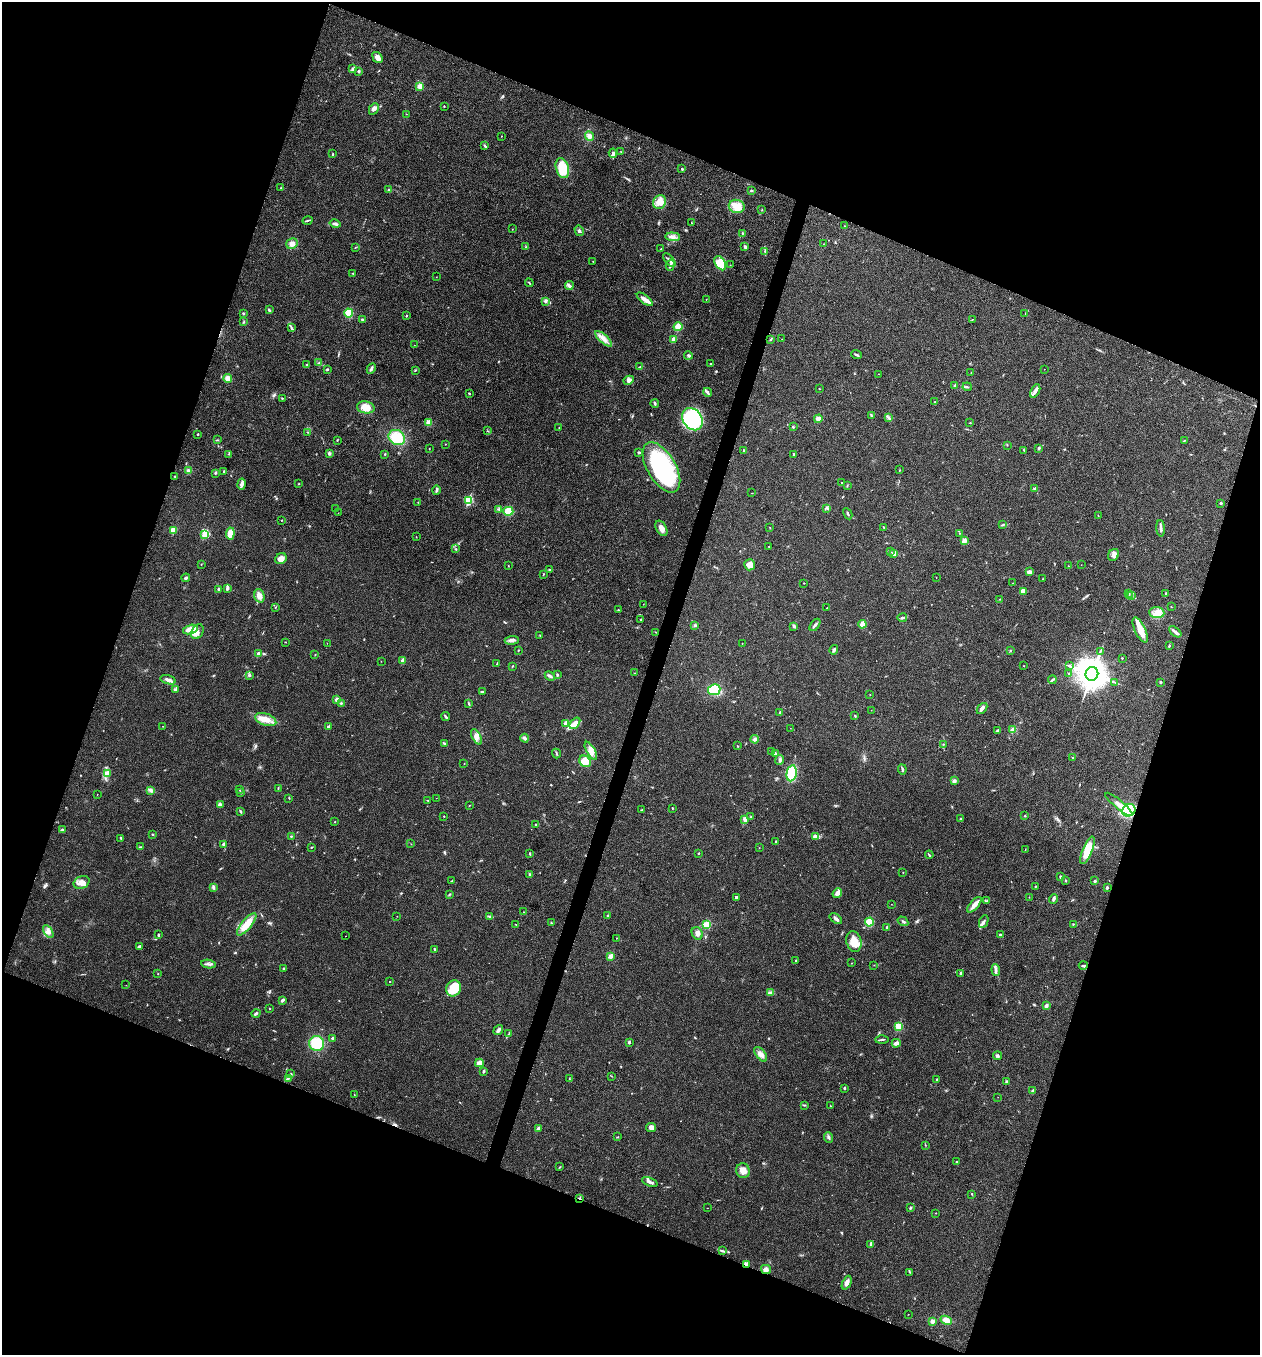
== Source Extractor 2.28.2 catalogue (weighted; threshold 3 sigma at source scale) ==
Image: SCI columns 136-5167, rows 6-5416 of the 5434 x 5419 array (HDU 1 of 3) = the unmasked area's bounding box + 8 px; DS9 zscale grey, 4 x 4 block average (1 PNG px = mean of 4 x 4 image px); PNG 1262 x 1357 px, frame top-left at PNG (2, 2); each listed source drawn as its Kron ellipse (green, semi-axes under 4 px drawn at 4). Shown black and unused: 40% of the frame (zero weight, under 3 of 4 exposures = <1% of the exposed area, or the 3 px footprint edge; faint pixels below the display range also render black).
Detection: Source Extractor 2.28.2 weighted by HDU 2 'WHT'. Background 0.0237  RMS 0.0041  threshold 0.0183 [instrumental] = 3 sigma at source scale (4.5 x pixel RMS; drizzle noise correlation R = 1.50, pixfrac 1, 0.05/0.05 arcsec/px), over >= 5 px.
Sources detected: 423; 1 inside a brighter object's white glare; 1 cosmic-ray / hot-pixel residue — neither listed nor drawn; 2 coinciding with a brighter row at this scale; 15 inside a brighter listed object's ellipse — not listed separately; the other 404 listed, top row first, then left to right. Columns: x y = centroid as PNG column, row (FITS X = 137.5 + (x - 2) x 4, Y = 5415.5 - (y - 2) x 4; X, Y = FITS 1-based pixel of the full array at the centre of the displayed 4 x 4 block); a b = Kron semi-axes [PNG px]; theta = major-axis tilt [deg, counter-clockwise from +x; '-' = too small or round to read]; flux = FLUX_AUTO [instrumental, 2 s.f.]
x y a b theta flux
377 58 6 4 -53 16
353 69 4 3 - 3.6
358 71 3 3 - 2.7
420 86 2 2 - 55
444 106 2 2 - 1.5
374 109 6 4 62 8.8
406 114 2 2 - 0.67
501 136 2 2 - 0.66
590 136 5 4 - 10
485 146 4 2 - 3.1
621 152 2 2 - 0.94
613 153 5 3 - 6.4
333 154 3 2 - 1.9
562 168 10 6 -73 72
682 169 3 2 - 2.3
281 188 2 2 - 0.74
389 190 3 2 - 2.5
751 191 3 2 - 2.8
660 202 7 6 - 18
737 206 8 6 -15 27
762 210 2 2 - 0.83
307 220 5 2 - 2.5
691 223 2 2 - 1.3
335 224 6 3 -14 6.3
845 226 2 2 - 1
512 229 2 2 - 0.82
579 231 5 3 - 4.5
742 234 2 2 - 1.3
673 237 7 3 -4 10
292 244 6 5 - 11
823 244 2 2 - 0.76
355 247 2 2 - 0.69
526 247 2 2 - 1.1
745 247 3 2 - 4.7
661 249 2 2 - 1.9
765 251 4 3 - 4.5
669 260 8 2 -51 6.7
593 261 2 2 - 0.56
720 263 7 5 -59 42
670 265 5 2 - 6
730 265 2 2 - 0.64
353 273 2 2 - 1.4
436 277 2 2 - 0.68
529 283 4 2 - 1.9
569 286 4 3 - 5
645 299 9 4 -37 13
706 299 2 2 - 0.7
545 301 4 3 - 4
269 310 3 2 - 3.8
243 313 2 2 - 3
349 313 4 4 - 29
1025 313 2 2 - 0.66
406 316 2 2 - 3.8
362 320 3 3 - 3
972 320 2 2 - 1
243 322 2 2 - 1.8
678 327 4 4 - 20
291 328 3 2 - 2.8
603 339 10 4 -41 17
674 339 4 3 - 8
771 339 3 2 - 2.3
782 339 2 2 - 0.46
414 345 2 2 - 0.65
688 355 4 3 - 3.8
856 355 5 2 - 3.2
319 363 3 2 - 0.82
711 363 2 2 - 1.3
306 365 2 2 - 1.2
640 367 2 2 - 1.8
371 368 5 2 - 5.8
327 369 2 2 - 3.5
1044 369 2 2 - 0.52
415 370 3 2 - 1.6
971 372 2 2 - 0.75
879 374 2 2 - 0.67
228 378 4 3 - 18
629 380 5 3 - 5.7
955 386 2 2 - 8.5
967 387 4 2 - 2.7
819 389 2 2 - 1.1
1035 391 7 3 61 8.1
708 392 4 2 - 4.5
469 393 2 2 - 3.7
282 398 2 2 - 1.8
935 402 2 2 - 1.7
655 403 4 2 - 3.8
366 407 9 6 -10 28
871 415 3 2 - 2.5
888 417 3 2 - 2.4
692 419 12 9 -54 260
818 419 4 4 - 12
428 423 2 2 - 51
970 423 2 2 - 1.4
793 427 2 2 - 2.2
559 428 2 2 - 0.81
488 431 3 2 - 0.81
308 432 2 2 - 1.2
198 434 2 2 - 2.3
397 437 9 7 -31 62
217 440 3 2 - 1.5
337 440 3 2 - 1.2
1184 440 2 2 - 1.1
445 444 2 2 - 0.81
1007 445 2 2 - 1
429 448 2 2 - 0.93
1039 448 2 2 - 10
1024 450 4 2 - 1.7
743 451 2 2 - 1.4
639 452 3 2 - 2.7
329 453 3 2 - 5.1
229 454 2 2 - 1.4
385 454 2 2 - 1.6
794 454 3 2 - 2.6
661 467 28 14 -59 310
900 470 2 2 - 0.78
188 471 3 3 - 8.3
224 471 2 2 - 1.5
215 473 3 2 - 2.7
175 476 2 2 - 2
842 482 2 2 - 1.1
241 484 5 4 - 7.4
299 484 2 2 - 0.82
847 486 3 2 - 1.9
1035 488 3 2 - 3.4
436 490 5 2 - 5.5
752 493 2 2 - 0.78
468 500 2 2 - 190
418 502 2 2 - 0.86
1221 503 3 2 - 2.7
827 508 2 2 - 1.4
336 509 2 2 - 0.68
499 509 3 2 - 2.2
508 511 5 4 - 32
338 513 2 2 - 0.54
848 514 6 2 -62 2.9
1098 515 2 2 - 0.77
281 520 2 2 - 0.93
1003 525 3 2 - 2
883 527 3 2 - 1.7
661 528 8 5 -61 16
770 528 2 2 - 1
1161 528 8 2 -87 7.4
173 530 4 3 - 24
230 533 6 4 83 22
959 533 2 2 - 0.84
205 534 4 2 - 80
416 537 2 2 - 0.71
964 540 2 2 - 36
769 547 2 2 - 0.71
456 549 2 2 - 1.6
890 552 2 2 - 1
894 554 2 2 - 20
1113 555 6 5 - 12
281 559 6 5 - 17
201 565 2 2 - 0.59
750 565 5 5 - 19
1081 565 2 2 - 0.32
508 566 2 2 - 0.95
1068 566 2 2 - 1
550 569 3 2 - 1.7
1029 572 4 3 - 10
543 574 2 2 - 2
186 578 4 3 - 3.6
936 578 2 2 - 0.52
1043 579 2 2 - 0.81
804 583 2 2 - 1.6
1012 583 2 2 - 0.54
219 589 3 2 - 3.2
227 589 3 2 - 4.6
1023 591 4 3 - 13
1128 594 2 2 - 0.78
1166 594 3 2 - 1.5
259 596 7 5 -76 14
1129 596 2 2 - 0.77
1131 596 3 2 - 1.3
1000 599 2 2 - 0.81
643 604 2 2 - 0.64
1171 607 2 2 - 0.76
275 608 3 2 - 1.1
827 608 2 2 - 1.4
618 610 2 2 - 1.1
1157 613 8 5 -3 17
902 618 5 2 - 3.6
641 619 2 2 - 1.4
862 624 4 2 - 24
695 625 2 2 - 3.5
815 625 7 2 53 5.2
794 626 3 2 - 6.3
190 629 7 4 15 25
1140 630 14 5 -64 32
197 632 8 5 61 15
655 632 2 2 - 0.93
1175 632 7 3 -39 6.3
540 635 2 2 - 1.1
512 640 7 3 5 7.7
285 642 2 2 - 0.68
327 643 2 2 - 0.66
742 643 2 2 - 0.67
1169 646 4 2 - 1.9
518 650 2 2 - 1.7
834 650 5 2 - 4.7
1011 650 2 2 - 1.3
1100 652 2 2 - 1.2
258 654 3 2 - 6.8
315 655 2 2 - 0.82
1122 658 2 2 - 2.5
403 660 2 2 - 27
381 661 2 2 - 0.48
497 664 2 2 - 1
512 666 2 2 - 1.5
1024 666 2 2 - 0.69
1069 666 2 2 - 1.5
634 673 2 2 - 0.66
1069 673 2 2 - 1
1092 674 7 6 - 4100
249 675 3 2 - 4
557 675 3 2 - 2.9
550 676 5 3 - 4.5
168 680 8 3 -15 8.1
1052 680 4 2 - 2.8
1115 682 2 2 - 0.99
1161 682 3 2 - 2.1
175 690 4 3 - 4.6
714 690 6 5 - 60
482 691 4 2 - 1.9
870 694 2 2 - 0.61
336 699 2 2 - 11
341 703 2 2 - 2
469 704 2 2 - 1.5
982 708 6 3 49 7.8
871 710 2 2 - 0.59
780 712 2 2 - 4.5
855 716 2 2 - 1.6
446 717 4 2 - 3.8
266 720 11 6 -19 24
566 723 2 2 - 21
575 723 6 3 52 24
163 726 2 2 - 0.6
328 727 2 2 - 11
790 728 2 2 - 0.49
1013 730 4 3 - 10
997 731 3 2 - 3.7
476 737 8 4 -63 12
525 738 4 3 - 7.1
755 739 4 3 - 5.6
444 743 3 2 - 2.6
943 744 2 2 - 0.96
737 746 2 2 - 1.4
591 751 10 4 -60 15
771 752 2 2 - 0.97
556 753 5 2 - 2.8
775 753 4 3 - 3.8
1073 757 2 2 - 1.3
780 760 5 3 - 4.3
585 761 6 5 - 26
464 764 2 2 - 0.86
902 769 5 2 - 3.9
792 773 8 5 81 75
108 774 2 2 - 1.9
954 781 3 3 - 5.1
278 788 2 2 - 1.7
151 790 4 3 - 5.3
239 790 2 2 - 1.1
241 793 3 2 - 2.2
97 794 2 2 - 0.58
289 798 2 2 - 0.96
436 798 2 2 - 0.45
428 800 2 2 - 0.93
1119 804 17 3 -40 17
221 805 4 4 - 5
469 805 2 2 - 1
672 808 3 2 - 1.3
642 810 2 2 - 1.2
1129 810 7 6 - 87
240 811 3 2 - 2.8
444 816 2 2 - 1.2
1025 816 2 2 - 1.9
751 817 3 2 - 1.5
745 819 3 3 - 6.8
961 819 3 2 - 2.7
335 822 2 2 - 1.2
536 824 3 2 - 2.3
62 830 3 3 - 3.9
152 834 2 2 - 1.8
291 836 2 2 - 2
816 836 3 2 - 3.4
121 839 4 2 - 2.6
775 842 4 2 - 2
223 844 2 2 - 11
411 844 2 2 - 0.6
141 847 4 2 - 1.9
312 847 3 2 - 1.7
759 848 2 2 - 0.55
1025 849 3 2 - 0.96
1087 850 15 5 68 40
699 853 2 2 - 1.2
530 854 3 2 - 2
929 855 4 2 - 2.3
903 872 2 2 - 0.92
530 874 3 2 - 2.1
1060 877 3 2 - 3.2
1065 880 2 2 - 1.2
451 881 2 2 - 1.1
1095 881 3 2 - 3
81 882 8 6 25 16
1036 886 2 2 - 1.3
213 887 4 2 - 3.4
1107 888 3 3 - 2.5
837 893 5 4 - 12
449 895 2 2 - 1.3
736 897 3 2 - 3.4
1029 897 2 2 - 0.82
1053 899 5 3 - 5.1
987 901 4 2 - 2
891 904 2 2 - 0.53
974 905 9 4 48 14
524 912 2 2 - 0.83
608 915 2 2 - 3.8
397 916 2 2 - 0.61
489 916 3 2 - 2.3
836 919 7 2 -36 6.8
903 921 6 2 -33 3.4
869 922 4 4 - 48
984 922 7 2 66 5.1
551 923 2 2 - 1.3
247 924 14 5 50 41
516 924 3 2 - 1.2
707 924 4 3 - 27
1073 924 2 2 - 1.5
887 927 3 2 - 3.2
48 931 7 3 -60 9.1
697 933 6 5 - 9.4
158 935 3 2 - 2.6
1000 935 3 2 - 2.2
346 936 2 2 - 0.63
616 938 2 2 - 0.88
854 942 10 7 -77 30
139 946 4 2 - 3.9
435 949 3 2 - 3.7
610 956 2 2 - 33
795 960 2 2 - 1.6
851 963 2 2 - 0.74
208 964 7 2 -8 6.1
874 965 2 2 - 0.4
1083 965 4 2 - 2.8
283 968 2 2 - 1.9
996 970 6 3 -84 6.2
960 973 3 2 - 3.3
158 974 2 2 - 1.1
390 982 2 2 - 1
126 985 2 2 - 0.61
453 988 8 7 - 53
770 992 4 2 - 2.7
282 1000 3 2 - 5.2
1046 1006 4 3 - 6.1
269 1009 2 2 - 0.76
256 1014 4 2 - 3.7
898 1026 2 2 - 110
498 1030 5 2 - 8.8
508 1034 3 2 - 1.4
332 1038 2 2 - 6
882 1040 6 2 1 3.2
629 1042 2 2 - 11
317 1043 7 7 - 64
896 1043 4 2 - 17
761 1054 8 4 -50 12
998 1056 4 3 - 4
479 1063 4 4 - 13
484 1071 3 2 - 3.3
291 1074 3 2 - 2.3
611 1076 3 2 - 1.1
288 1078 3 2 - 3.8
569 1079 2 2 - 1.1
937 1080 2 2 - 2.5
1006 1082 3 3 - 4.3
844 1088 3 2 - 1.7
1033 1091 4 2 - 5.4
354 1094 2 2 - 0.94
998 1097 2 2 - 0.37
804 1105 4 2 - 2.2
830 1106 2 2 - 1.3
651 1127 5 4 - 8.5
538 1128 4 2 - 5.3
618 1137 2 2 - 0.96
829 1137 5 2 - 4
926 1145 2 2 - 0.74
956 1162 2 2 - 2.2
560 1167 2 2 - 0.68
743 1171 7 6 - 20
650 1182 8 3 -20 7.2
972 1194 2 2 - 1.5
580 1198 3 2 - 2.7
910 1207 3 2 - 2.5
707 1208 2 2 - 0.78
936 1213 2 2 - 1.4
871 1244 3 2 - 6.6
722 1251 2 2 - 1.9
746 1264 4 3 - 5.7
766 1269 5 4 - 8.3
910 1272 2 2 - 1.2
847 1283 7 3 66 11
908 1314 2 2 - 0.61
946 1320 6 4 -23 18
932 1321 3 3 - 8.2
Overlapping masked pixels (flux is a lower limit): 3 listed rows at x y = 1129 810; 580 1198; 746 1264
Diffuse or blended objects may show on this block-average render without a row.